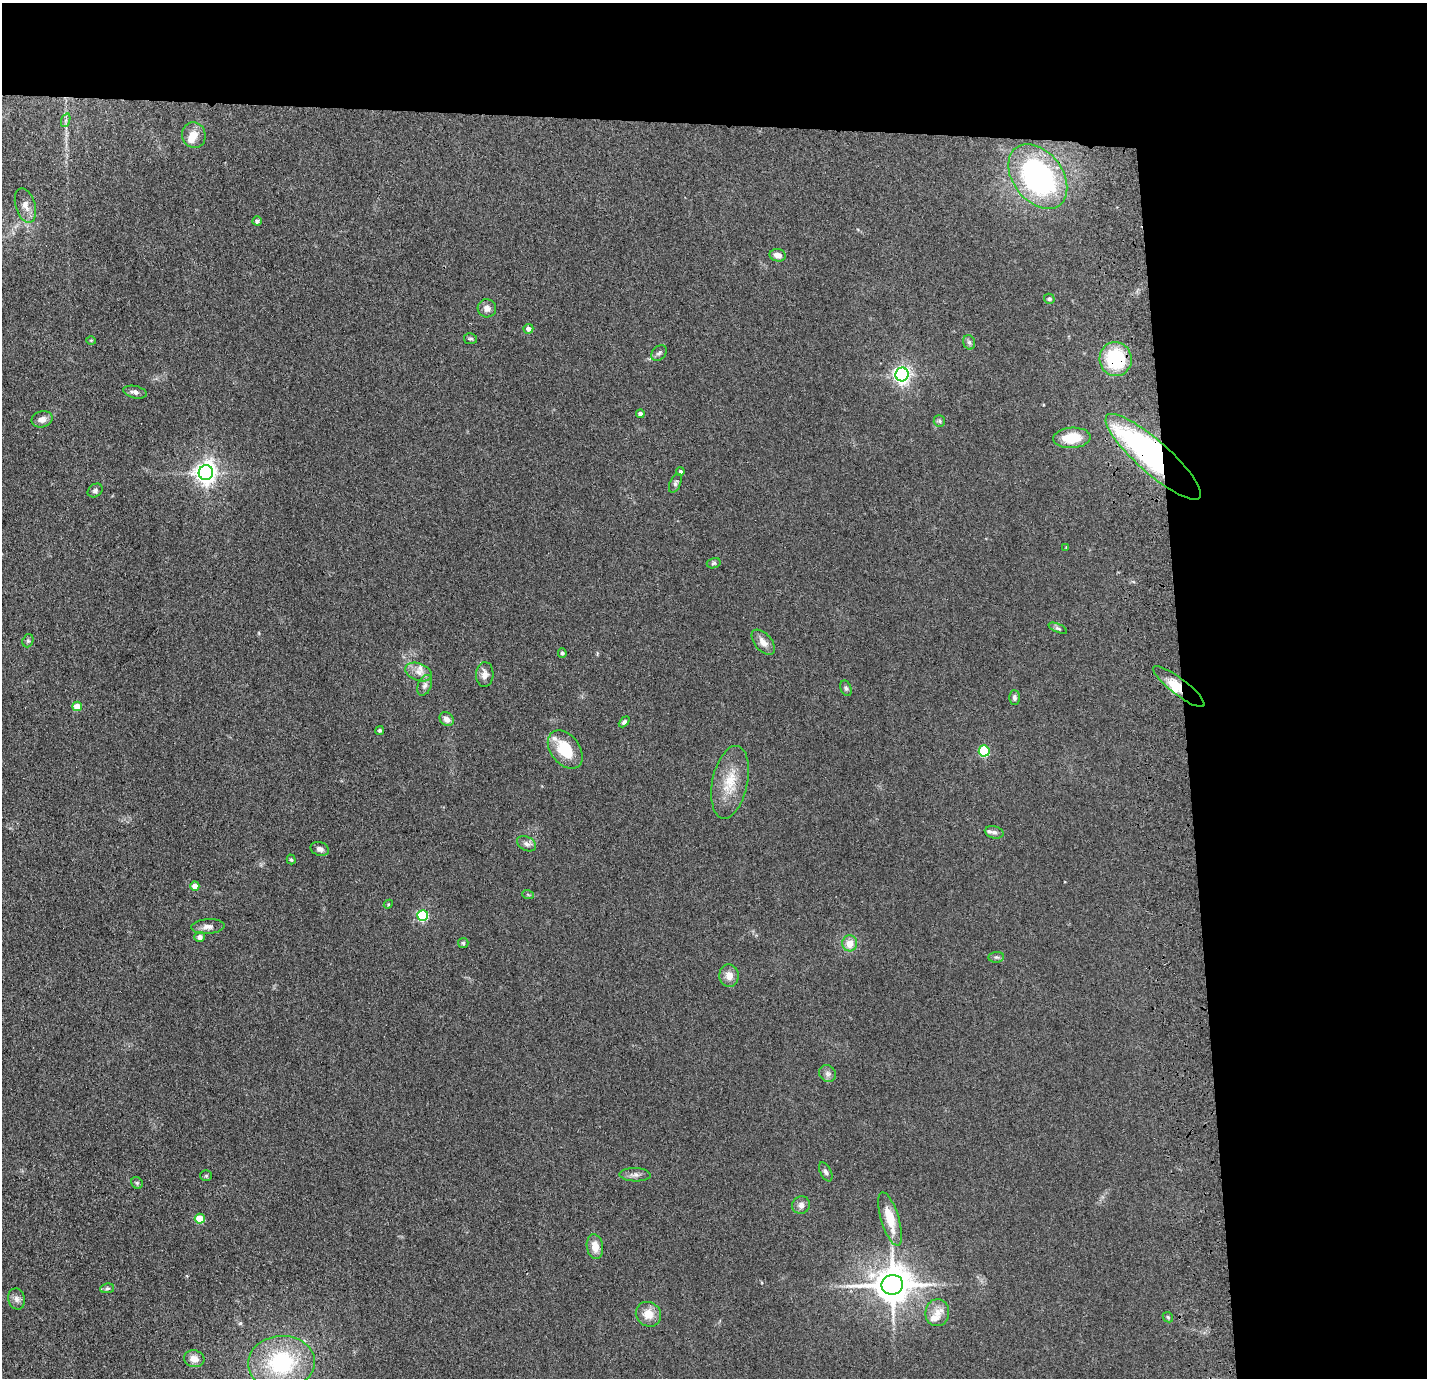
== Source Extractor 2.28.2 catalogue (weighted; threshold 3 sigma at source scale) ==
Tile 3 of 3 x 3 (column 3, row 1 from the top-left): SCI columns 2967-4391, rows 2851-4226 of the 4506 x 4324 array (HDU 1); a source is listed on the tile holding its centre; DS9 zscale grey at full resolution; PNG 1429 x 1380 px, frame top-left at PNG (2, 3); each listed source drawn as its Kron ellipse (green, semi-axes under 4 px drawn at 4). Shown black and unused: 24% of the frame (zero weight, under 3 of 4 exposures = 6% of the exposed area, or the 3 px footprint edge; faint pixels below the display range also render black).
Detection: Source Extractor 2.28.2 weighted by HDU 2 'WHT'; one run over the whole footprint, this tile lists its part. Background 0.0671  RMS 0.0078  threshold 0.0351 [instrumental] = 3 sigma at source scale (4.5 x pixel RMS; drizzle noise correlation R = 1.50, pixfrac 1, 0.05/0.05 arcsec/px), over >= 5 px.
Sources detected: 81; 2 inside a brighter object's white glare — neither listed nor drawn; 4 inside a brighter listed object's ellipse — not listed separately; the other 75 listed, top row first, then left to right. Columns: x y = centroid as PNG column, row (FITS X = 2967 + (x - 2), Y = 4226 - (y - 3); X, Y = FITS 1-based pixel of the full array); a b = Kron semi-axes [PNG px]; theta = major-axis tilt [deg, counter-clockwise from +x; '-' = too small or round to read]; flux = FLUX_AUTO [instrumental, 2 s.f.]
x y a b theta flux
66 120 7 4 71 1.6
194 135 13 12 - 7.6
1038 177 36 24 -53 160
25 206 17 10 -73 6.5
257 221 4 4 - 2
778 255 8 6 -12 5.1
1049 299 5 5 - 1.1
487 308 9 9 - 4.5
528 329 5 4 - 3
470 339 6 5 - 1.3
91 340 5 3 - 0.67
969 342 7 5 -73 2
659 353 9 6 46 2.2
1116 359 17 16 - 47
902 374 7 6 - 270
135 392 12 6 -13 3
640 414 4 4 - 2.5
42 419 10 8 13 5.2
939 421 6 5 - 1.4
1072 438 19 10 4 21
1153 457 62 16 -41 210
681 471 4 4 - 1.4
206 473 7 7 - 500
675 483 10 5 65 2
95 490 8 6 36 2
1066 547 4 3 - 0.58
714 563 7 5 17 1.4
1058 628 10 4 -23 1.7
28 641 7 5 70 1.5
763 642 15 8 -50 6.1
562 653 5 4 - 1.3
418 672 14 8 -21 5.6
485 675 12 8 87 4.7
425 685 11 6 68 2.8
1179 687 31 8 -38 14
846 688 8 5 -69 1.8
1014 698 7 5 -89 2.2
77 706 5 4 - 15
447 719 8 6 -44 4.2
624 722 6 4 45 1.7
380 730 4 4 - 1.4
565 749 21 14 -52 26
984 751 5 5 - 60
730 782 37 17 78 23
994 832 9 6 -14 2.4
527 844 10 6 -29 3
320 849 9 6 -17 3.1
291 859 5 4 - 1.1
195 886 4 4 - 7.9
528 895 6 3 -20 0.88
388 904 5 4 - 0.84
423 915 5 5 - 66
208 927 17 7 4 4.4
200 937 5 5 - 3.9
463 943 5 5 - 1.1
850 943 8 7 - 8.9
996 957 8 5 5 1.7
729 976 11 10 - 6.5
828 1074 9 8 - 2.9
826 1172 10 5 -62 2.3
635 1175 16 6 -2 3.5
206 1176 5 5 - 1.1
137 1183 6 5 - 1.3
801 1205 9 8 - 3.9
200 1219 5 5 - 19
890 1219 28 9 -73 18
595 1247 12 8 -82 8.6
892 1285 11 10 - 2100
107 1288 7 5 8 1.4
17 1299 10 8 -76 3.7
937 1313 13 12 - 7.8
648 1314 13 12 - 10
1168 1317 6 4 -46 1.1
194 1359 10 8 -14 6
281 1363 33 27 4 72
Overlapping masked pixels (flux is a lower limit): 3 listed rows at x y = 1116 359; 1153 457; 1179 687